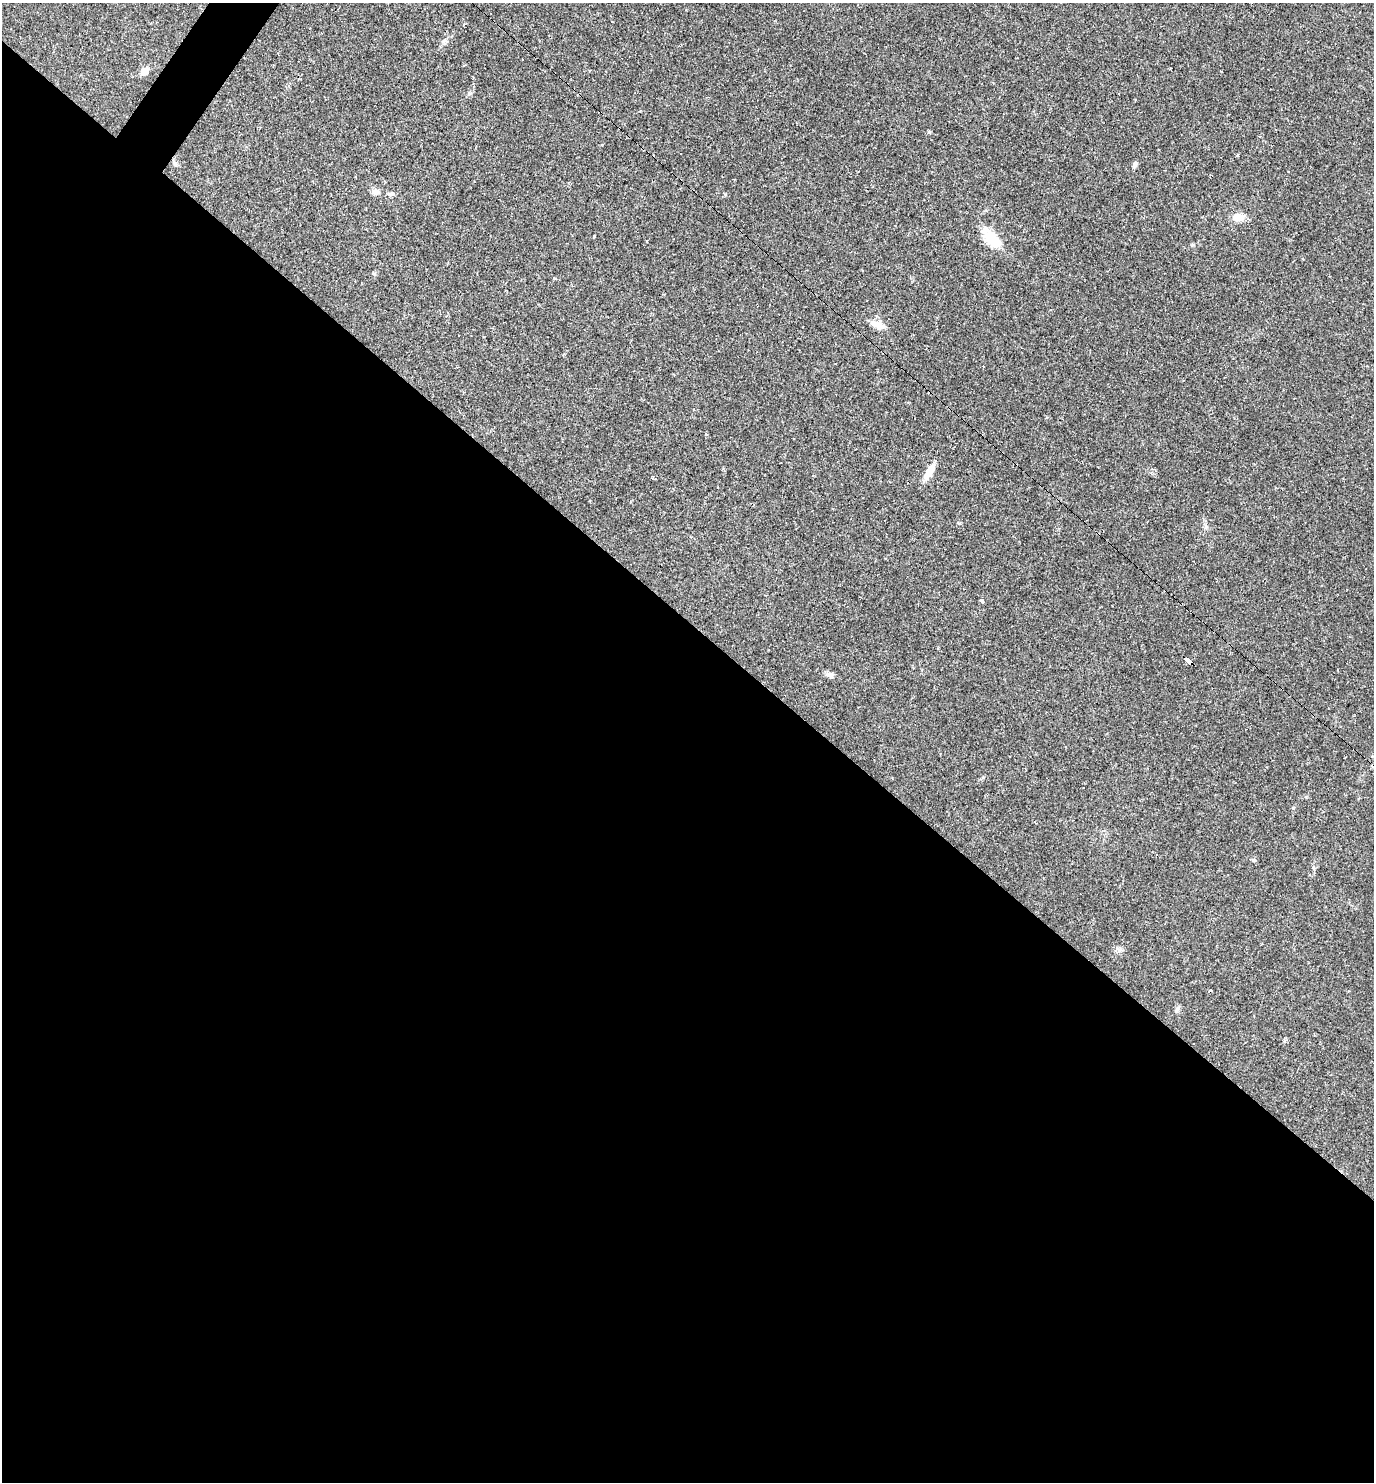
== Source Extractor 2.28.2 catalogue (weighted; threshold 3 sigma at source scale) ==
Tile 14 of 4 x 4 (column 2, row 4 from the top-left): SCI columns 1662-3033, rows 1-1480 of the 5925 x 5920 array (HDU 1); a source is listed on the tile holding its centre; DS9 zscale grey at full resolution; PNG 1376 x 1484 px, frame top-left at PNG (2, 3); no overlay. Shown black and unused: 59% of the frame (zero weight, under 2 of 3 exposures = <1% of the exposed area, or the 3 px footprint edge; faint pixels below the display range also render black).
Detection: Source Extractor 2.28.2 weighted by HDU 2 'WHT'; one run over the whole footprint, this tile lists its part. Background 0.0292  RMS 0.0039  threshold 0.0176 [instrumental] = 3 sigma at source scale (4.5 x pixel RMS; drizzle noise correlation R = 1.50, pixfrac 1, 0.05/0.05 arcsec/px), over >= 5 px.
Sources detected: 27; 1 inside a brighter object's white glare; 5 cosmic-ray / hot-pixel residue — not listed; the other 21 listed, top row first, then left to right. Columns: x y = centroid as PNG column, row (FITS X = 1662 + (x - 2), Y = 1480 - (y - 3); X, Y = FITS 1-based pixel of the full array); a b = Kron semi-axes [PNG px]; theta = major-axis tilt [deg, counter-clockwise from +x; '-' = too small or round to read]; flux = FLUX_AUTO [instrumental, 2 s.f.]
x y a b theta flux
444 40 8 5 46 1.2
144 71 9 9 - 2.5
1238 155 4 3 - 0.42
175 163 8 5 -63 0.93
1135 164 9 5 82 0.93
376 192 10 7 0 2
391 194 9 6 14 1.1
1238 217 14 10 1 4.1
594 236 3 2 - 0.33
990 239 22 18 86 8.2
374 274 6 5 - 0.58
555 278 5 3 - 0.49
877 325 20 9 -22 3.5
983 366 3 2 - 0.38
706 434 3 3 - 0.6
929 472 23 8 60 4.1
982 601 4 3 - 2.1
1188 661 8 4 -40 35
829 674 12 6 -3 1.4
1254 860 6 4 -42 0.51
1177 1009 9 5 64 0.89
Overlapping masked pixels (flux is a lower limit): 1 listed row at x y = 1188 661
Unlisted compact peaks at least as high as the median listed source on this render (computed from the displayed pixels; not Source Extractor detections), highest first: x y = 929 132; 959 523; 725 194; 469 93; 983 777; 1192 245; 1293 808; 1313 867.